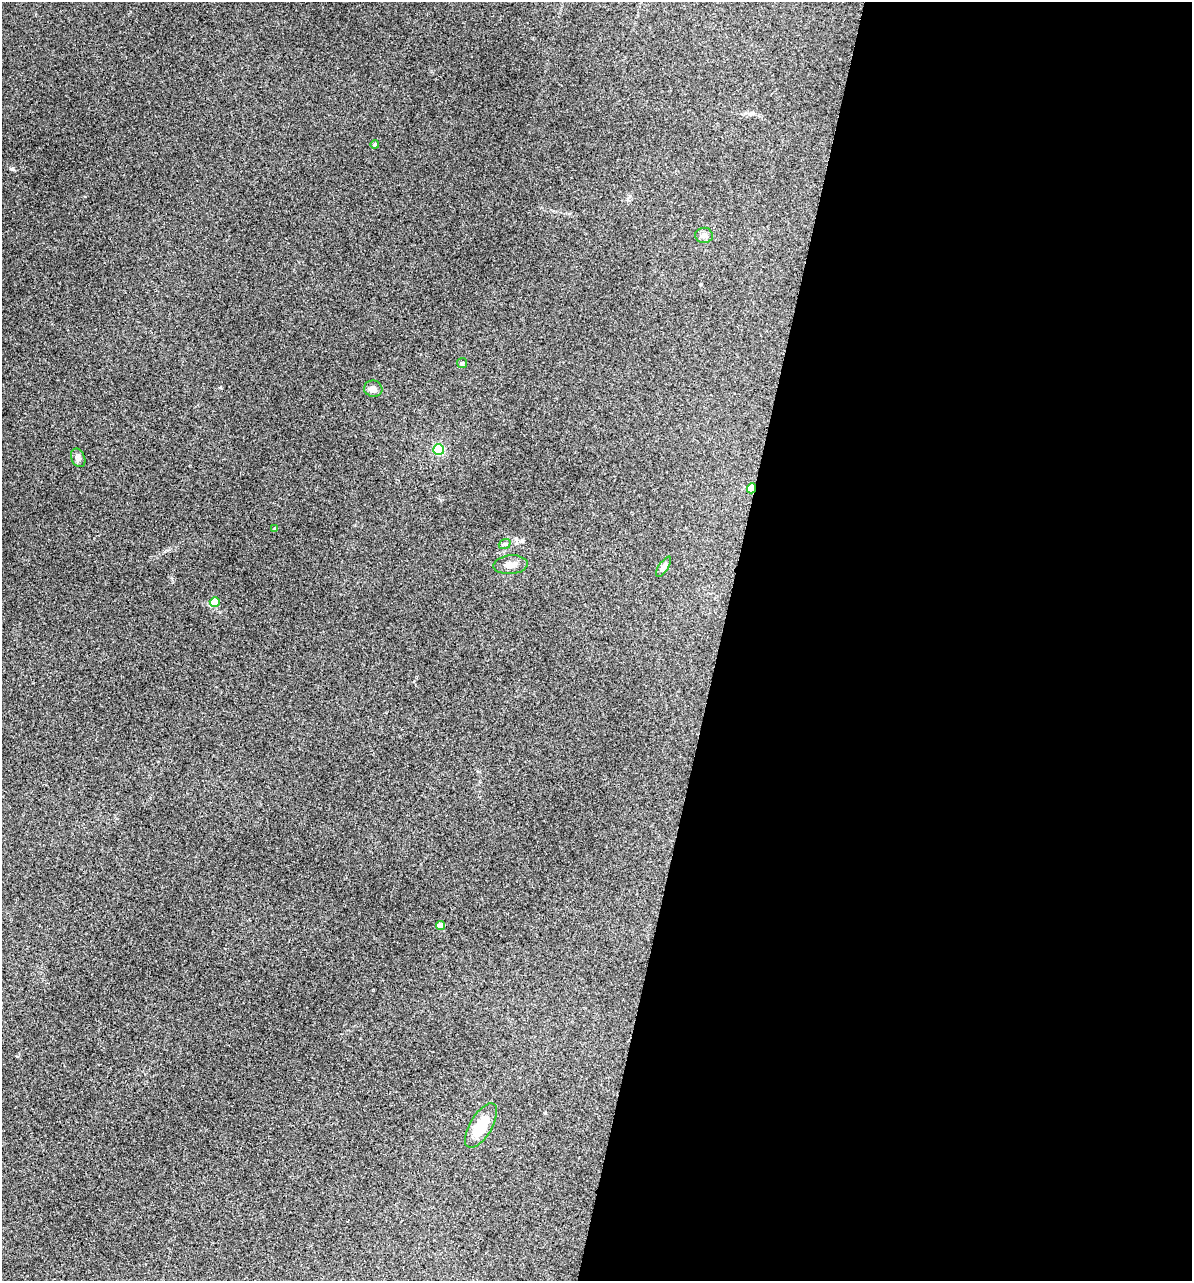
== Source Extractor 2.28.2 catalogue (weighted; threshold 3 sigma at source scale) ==
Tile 12 of 4 x 4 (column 4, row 3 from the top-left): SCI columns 3925-5114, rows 1669-2947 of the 5353 x 5896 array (HDU 1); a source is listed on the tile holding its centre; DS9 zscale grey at full resolution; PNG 1194 x 1283 px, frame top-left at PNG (2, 2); each listed source drawn as its Kron ellipse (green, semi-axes under 4 px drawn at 4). Shown black and unused: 40% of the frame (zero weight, under 3 of 5 exposures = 17% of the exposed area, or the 3 px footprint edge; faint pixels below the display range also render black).
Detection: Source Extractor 2.28.2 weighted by HDU 2 'WHT'; one run over the whole footprint, this tile lists its part. Background 0.0739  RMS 0.0068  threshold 0.0305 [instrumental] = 3 sigma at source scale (4.5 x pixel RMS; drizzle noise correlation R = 1.50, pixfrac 1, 0.05/0.05 arcsec/px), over >= 5 px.
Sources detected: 14; all 14 listed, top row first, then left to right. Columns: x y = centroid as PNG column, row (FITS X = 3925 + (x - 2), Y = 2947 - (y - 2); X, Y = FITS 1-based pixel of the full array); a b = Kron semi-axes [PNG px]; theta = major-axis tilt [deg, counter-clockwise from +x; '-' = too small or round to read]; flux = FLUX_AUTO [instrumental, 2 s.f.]
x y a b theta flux
375 144 4 4 - 1
704 235 9 8 - 2.5
462 363 5 5 - 0.9
373 389 9 8 - 3
439 450 5 5 - 67
78 458 10 6 -67 2
751 488 5 4 - 18
275 528 4 3 - 0.69
505 544 6 4 21 1.1
510 565 17 9 4 4.7
663 567 12 4 56 2.4
215 602 5 4 - 9.9
440 925 4 4 - 9.9
481 1126 25 11 59 19
Overlapping masked pixels (flux is a lower limit): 1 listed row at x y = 751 488
Unlisted compact peaks at least as high as the median listed source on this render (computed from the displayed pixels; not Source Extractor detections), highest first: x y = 13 168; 522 541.